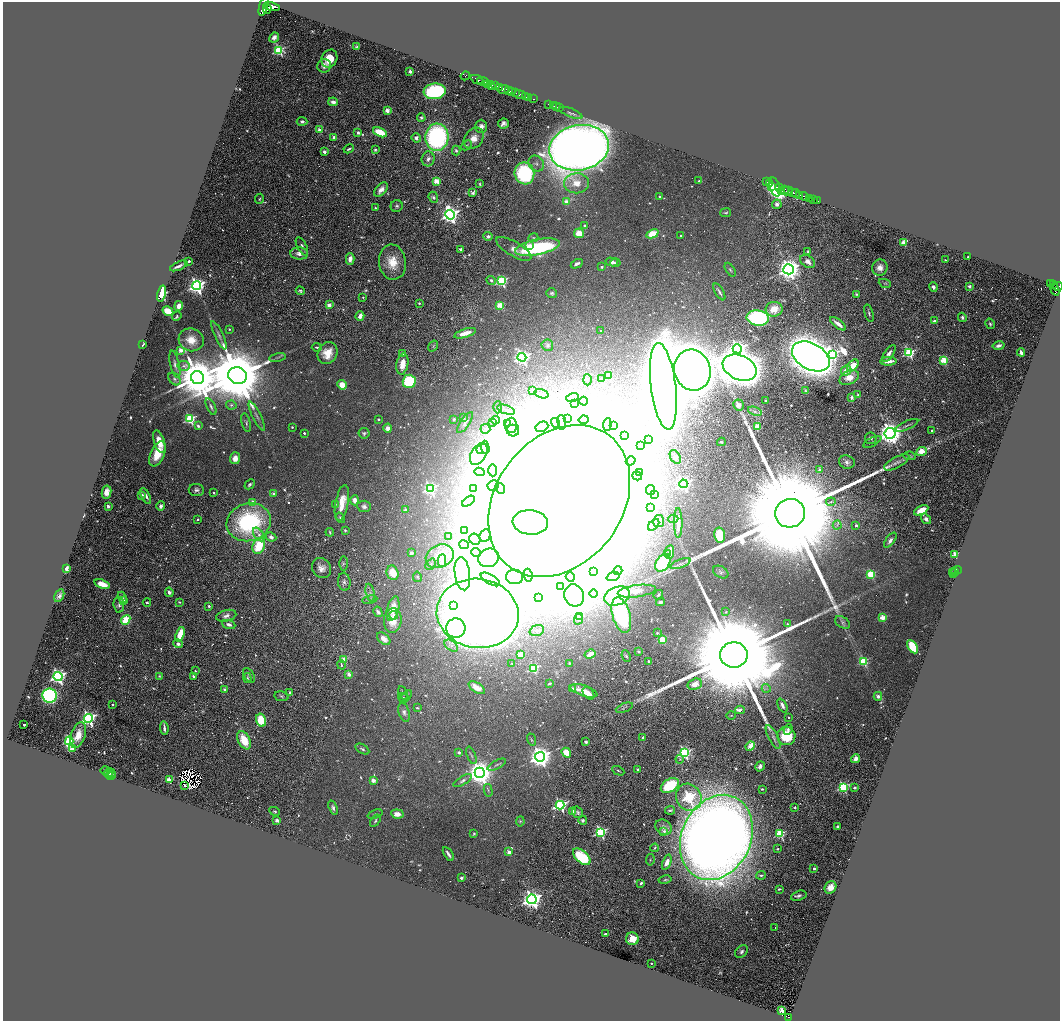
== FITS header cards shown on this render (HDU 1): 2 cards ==
NAXIS1  =                 2115
NAXIS2  =                 2038

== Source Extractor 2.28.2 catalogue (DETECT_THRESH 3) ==
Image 2115 x 2038 px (HDU 1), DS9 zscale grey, zoomed out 1/2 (1 PNG px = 2 x 2 image px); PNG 1062 x 1023 px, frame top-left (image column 2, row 2038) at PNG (3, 2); each listed source drawn as its Kron ellipse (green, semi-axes under 4 px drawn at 4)
Background 0.569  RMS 0.038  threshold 0.113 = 3 sigma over >= 5 px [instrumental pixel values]
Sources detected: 1060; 113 cannot appear on this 1/2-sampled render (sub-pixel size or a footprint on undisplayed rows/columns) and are neither listed nor drawn; of the other 947, the 500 brightest by FLUX_AUTO listed and drawn (447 fainter detections omitted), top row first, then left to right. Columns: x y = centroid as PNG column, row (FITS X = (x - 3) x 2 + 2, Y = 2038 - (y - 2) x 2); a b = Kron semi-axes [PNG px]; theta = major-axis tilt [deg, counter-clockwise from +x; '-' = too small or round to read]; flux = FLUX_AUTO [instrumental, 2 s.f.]
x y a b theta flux
264 6 10 4 73 2400
272 6 8 4 -11 2400
267 9 4 3 - 810
274 38 5 4 - 35
357 47 4 3 - 17
279 50 4 4 - 900
329 59 9 7 63 170
324 66 7 6 - 42
410 71 2 2 - 57
465 76 5 2 - 69
477 80 7 2 -23 980
483 81 6 2 -15 710
487 84 2 2 - 120
491 85 4 4 - 380
495 86 3 2 - 480
500 87 3 2 - 140
503 89 6 3 3 590
435 91 11 8 6 920
509 91 3 2 - 620
511 92 2 2 - 370
516 93 3 2 - 280
519 94 6 3 -12 440
525 96 3 2 - 140
529 98 2 1 - 99
533 99 2 1 - 22
333 102 5 3 - 35
549 104 3 1 - 96
554 106 4 1 - 84
557 107 2 1 - 28
559 108 3 1 - 110
387 111 2 2 - 170
571 113 12 4 -21 24
421 118 4 3 - 15
302 121 5 4 - 26
503 124 5 5 - 32
481 126 6 6 - 37
320 130 3 2 - 180
380 132 7 4 -25 250
358 133 3 3 - 20
333 137 4 3 - 16
437 137 14 11 85 1500
416 138 4 4 - 39
474 138 11 9 51 79
467 145 6 4 44 10
579 148 30 22 11 14000
349 149 5 2 - 15
375 150 4 3 - 14
456 151 5 4 - 17
324 152 2 2 - 92
428 159 7 6 - 31
536 163 9 7 -45 34
524 173 11 10 - 860
436 181 3 3 - 240
699 181 3 2 - 11
767 182 3 2 - 170
577 183 12 10 1 97
770 183 3 2 - 290
480 184 4 3 - 9.6
772 186 2 2 - 300
775 187 10 5 -72 1500
779 188 4 2 - 880
784 189 2 2 - 350
381 190 8 5 49 56
781 191 2 2 - 230
787 191 6 4 12 850
473 193 3 3 - 14
793 193 4 2 - 1200
796 194 4 2 - 650
800 195 2 2 - 410
804 196 5 2 - 1000
433 197 6 4 -69 21
660 197 3 2 - 16
809 198 3 2 - 240
259 199 5 3 - 12
813 200 2 2 - 110
818 201 2 1 - 26
566 202 4 3 - 68
777 204 5 4 - 30
397 206 6 5 - 18
375 208 3 2 - 11
726 213 5 2 - 9.1
450 215 5 4 - 4200
585 225 4 3 - 14
579 233 5 5 - 130
652 234 6 4 23 190
681 235 2 2 - 14
488 236 5 4 - 25
533 238 5 4 - 11
903 242 3 2 - 180
302 246 10 5 -63 28
530 246 3 3 - 88
537 247 22 7 12 980
461 249 3 2 - 15
514 249 20 7 -30 70
808 252 3 2 - 10
299 254 9 6 -5 50
968 256 2 2 - 12
350 259 6 4 -87 68
945 260 2 2 - 11
189 261 2 2 - 27
808 261 8 5 -35 55
392 262 18 13 -82 190
612 262 6 4 -14 24
615 263 5 3 - 10
577 264 6 3 27 26
179 266 9 2 23 30
602 267 2 2 - 28
880 268 8 7 - 63
788 269 5 5 - 8400
730 270 8 3 -56 14
491 280 5 3 - 19
501 281 4 4 - 1100
885 283 6 4 -22 11
1051 283 4 2 - 130
1054 285 3 2 - 180
197 286 4 4 - 3600
969 286 2 2 - 45
1058 286 5 2 - 440
933 287 5 4 - 25
1055 289 6 3 -67 410
300 291 4 3 - 13
719 292 9 2 -60 19
551 293 5 5 - 19
162 294 8 3 77 14000
856 294 4 3 - 10
363 297 2 2 - 9
419 303 3 3 - 9.2
329 305 3 3 - 46
499 305 3 3 - 250
179 306 5 4 - 64
774 309 8 7 - 97
168 311 6 4 -30 160
869 313 9 2 -74 14
177 316 5 3 - 12
360 316 5 3 - 54
962 317 5 3 - 17
758 318 11 7 -8 890
934 321 2 2 - 69
838 324 9 3 -38 59
990 324 5 4 - 15
229 329 3 3 - 9.3
601 331 2 2 - 9.9
465 333 11 3 17 120
219 335 15 4 -65 30
191 340 13 11 -16 130
143 344 4 2 - 15
547 345 6 5 - 18
433 346 6 3 56 9.6
999 346 6 3 12 37
317 347 5 2 - 11
737 349 5 4 - 3100
181 350 4 3 - 200
1021 352 4 2 - 36
327 353 11 9 59 130
402 353 3 3 - 14
889 353 10 4 55 38
909 353 4 4 - 970
832 354 4 4 - 1100
811 356 20 13 -29 20000
522 357 4 4 - 2500
277 358 8 3 12 16
943 360 3 3 - 320
888 361 8 3 2 91
175 364 14 4 -77 32
402 364 10 6 80 90
183 366 6 5 - 20
853 366 7 4 47 160
740 368 18 12 -24 18000
692 370 21 18 -71 19000
846 371 5 4 - 76
609 375 3 2 - 130
237 376 9 8 - 100000
197 378 6 6 - 49000
602 378 4 3 - 15
849 378 10 6 28 100
174 379 7 5 -50 23
587 380 5 3 - 13
409 381 7 6 - 510
342 385 5 4 - 120
663 386 43 12 -83 31000
533 391 2 2 - 50
806 391 3 2 - 10
541 394 7 2 -18 9.4
858 394 3 3 - 14
572 397 6 3 16 22
852 397 4 3 - 19
583 401 4 4 - 9.6
765 401 2 2 - 18
574 404 4 3 - 9.1
231 405 5 4 - 14
738 405 5 5 - 38
211 407 9 3 -65 19
498 407 6 3 88 12
506 410 9 2 -19 16
755 411 7 3 -20 16
257 416 16 3 -64 30
464 418 4 3 - 10
190 419 4 3 - 810
379 419 2 2 - 10
454 419 2 2 - 15
567 419 3 3 - 10
496 420 4 4 - 16
584 420 5 4 - 18
492 422 4 4 - 15
562 422 7 3 -85 23
246 423 10 4 -76 18
465 423 12 4 57 25
508 423 3 3 - 13
555 423 5 3 - 14
511 425 7 6 - 33
607 425 6 4 84 16
907 425 12 3 24 18
198 426 4 3 - 18
613 426 4 4 - 18
292 427 2 2 - 12
542 427 6 5 - 25
757 427 3 3 - 120
388 428 4 4 - 37
485 429 5 5 - 20
932 430 2 2 - 32
513 431 6 5 - 32
304 433 2 2 - 21
364 433 5 5 - 17
890 433 5 5 - 8800
625 436 4 3 - 30
871 438 6 6 - 24
648 440 3 3 - 13
159 442 12 5 -71 140
721 442 4 3 - 13
872 442 10 3 28 14
641 446 2 2 - 44
485 447 6 4 -86 16
483 449 7 5 2 24
921 452 6 3 23 300
157 454 13 7 66 200
479 454 12 7 60 69
910 456 6 4 -9 11
675 457 8 5 -61 30
235 458 6 5 - 64
631 461 5 3 - 14
847 462 8 6 -18 32
897 462 14 5 28 38
819 469 4 3 - 22
493 470 6 3 -88 14
480 472 5 3 - 9.1
640 473 3 3 - 16
637 476 5 4 - 19
250 484 6 3 43 17
683 484 4 4 - 1900
493 485 5 5 - 30
430 488 4 4 - 1400
501 488 5 4 - 430
473 489 4 3 - 11
196 490 7 6 - 31
650 490 5 4 - 19
106 492 6 5 - 62
213 493 2 2 - 15
274 494 2 2 - 58
142 495 2 2 - 94
654 495 4 3 - 9.2
146 496 8 4 -63 38
355 500 5 4 - 55
468 501 7 4 36 22
559 501 83 63 53 100000
253 502 3 3 - 110
831 502 5 3 - 10
342 503 18 6 79 170
336 504 4 4 - 9.9
108 506 2 2 - 69
161 506 4 4 - 24
364 506 7 5 -6 28
651 507 3 3 - 11
405 510 2 2 - 83
921 510 8 3 28 150
790 513 15 14 - 580000
340 518 5 4 - 17
673 519 5 3 - 11
926 519 5 4 - 32
197 520 2 2 - 23
659 521 6 5 - 24
249 522 22 19 15 1100
530 522 17 12 -5 21000
678 523 15 4 -89 120
654 525 7 4 48 31
837 525 4 3 - 9
856 525 2 2 - 33
345 530 4 3 - 9.3
464 531 3 2 - 17
330 532 4 2 - 11
259 535 7 4 -54 29
485 535 6 5 - 30
720 535 8 5 -79 280
449 536 2 2 - 13
271 537 5 4 - 31
475 539 6 5 - 24
890 540 9 4 54 35
464 545 5 2 - 14
259 546 8 6 66 320
670 552 7 3 84 42
411 553 4 4 - 25
476 553 5 3 - 13
667 554 4 3 - 9.1
955 555 3 3 - 260
440 556 15 11 25 92
489 558 10 9 - 1700
442 561 6 3 -88 12
344 563 7 3 -89 12
663 563 9 6 57 370
430 564 6 3 51 15
681 564 10 3 21 24
66 568 3 2 - 230
321 568 10 9 - 64
957 570 5 4 - 580
618 571 4 4 - 13
593 572 4 3 - 10
721 572 8 5 -30 22
953 572 2 1 - 120
955 572 2 1 - 180
393 573 7 6 - 140
462 574 17 7 -83 1200
871 574 3 3 - 480
954 574 4 2 - 210
528 575 6 4 -82 13
417 577 5 4 - 11
515 577 8 7 - 38
570 577 5 4 - 17
613 577 6 4 19 19
490 579 11 4 -30 24
344 582 9 6 -84 29
102 584 8 4 -18 110
560 586 3 3 - 400
637 591 19 6 7 90
169 592 5 3 - 29
370 593 9 3 -76 22
594 594 4 4 - 16
574 595 11 10 - 6500
658 595 5 4 - 14
59 596 7 4 65 31
617 596 13 9 20 490
122 597 5 3 - 16
538 597 2 2 - 150
370 600 7 3 11 17
124 601 2 2 - 80
147 602 4 3 - 13
180 602 3 3 - 12
660 602 4 3 - 21
119 605 8 5 -80 22
453 605 3 3 - 1600
209 606 2 2 - 23
393 609 12 6 75 120
378 612 5 3 - 22
726 612 3 3 - 11
478 613 41 34 -8 10000
394 615 4 3 - 14
621 615 18 9 -74 900
226 616 10 5 14 38
579 616 4 3 - 9.7
882 618 3 2 - 220
578 619 5 4 - 11
126 620 5 4 - 200
393 620 12 9 84 110
842 622 8 5 -32 22
229 624 7 4 -20 31
787 624 3 3 - 11
456 628 9 9 - 6000
537 630 7 5 19 39
657 633 2 2 - 16
180 634 8 3 72 240
384 639 8 5 -40 56
662 639 3 3 - 370
178 644 5 4 - 31
451 646 7 5 -38 27
912 647 7 4 -59 290
638 652 3 3 - 12
590 654 6 3 29 76
520 655 3 3 - 170
734 655 14 12 0 410000
626 656 6 3 -66 11
344 659 3 2 - 170
649 661 3 2 - 11
864 661 4 3 - 530
511 663 4 4 - 9
569 663 3 2 - 13
341 665 4 2 - 21
533 668 3 3 - 610
195 671 2 2 - 14
349 674 2 2 - 130
249 675 8 5 -56 22
58 676 4 4 - 2900
159 676 3 3 - 11
193 676 2 2 - 21
247 678 5 4 - 12
550 683 4 2 - 15
695 684 7 5 17 69
477 688 9 4 -33 80
766 688 4 3 - 12
224 689 3 3 - 13
572 689 2 2 - 41
584 691 14 5 -18 110
290 692 3 3 - 14
403 693 7 3 -67 11
588 693 7 5 -51 75
50 696 7 7 - 1600
282 696 7 5 -11 15
878 696 4 4 - 35
403 697 5 3 - 9.9
406 697 8 3 50 13
113 705 3 2 - 9.1
782 705 7 4 -64 37
417 708 3 2 - 10
624 708 9 3 22 16
740 710 5 4 - 20
404 712 10 5 -73 31
731 715 5 4 - 9.9
789 717 2 2 - 9.9
88 718 4 4 - 2500
261 720 6 5 - 210
24 725 2 2 - 26
164 728 7 2 -82 33
788 730 5 3 - 19
78 735 13 7 71 140
786 736 9 9 - 280
643 737 4 3 - 18
773 737 13 5 -63 32
531 739 6 3 -70 9
244 740 10 6 -64 220
69 741 4 4 - 910
586 742 3 3 - 17
750 746 5 3 - 160
73 748 3 3 - 340
362 749 8 3 -30 16
459 752 3 3 - 19
566 753 5 4 - 130
684 753 4 4 - 1600
471 755 9 3 -69 12
540 757 5 5 - 7900
680 759 4 4 - 12
856 759 4 4 - 42
497 765 10 2 27 12
760 766 5 4 - 25
638 769 2 2 - 24
106 771 5 4 - 9.5
618 771 6 2 -26 10
108 773 4 4 - 18
111 773 4 4 - 15
480 773 5 5 - 12000
111 775 5 3 - 15
169 780 3 2 - 220
373 780 3 3 - 48
463 781 10 4 32 23
670 785 10 6 31 430
184 786 2 2 - 25
843 787 4 3 - 830
854 788 2 2 - 52
762 789 3 3 - 10
488 790 6 3 -76 9.8
689 797 14 12 -57 410
560 805 4 4 - 1700
333 807 7 4 -71 25
795 808 4 3 - 11
670 810 5 2 - 13
275 811 5 3 - 12
573 811 3 2 - 65
578 812 6 5 - 19
375 814 8 3 20 13
397 814 6 4 -7 65
277 820 4 3 - 17
583 820 4 4 - 15
375 821 7 3 55 14
520 821 5 4 - 11
837 826 3 2 - 10
663 827 9 7 -38 33
664 831 4 3 - 18
600 832 4 4 - 1200
474 834 3 3 - 11
780 834 3 3 - 670
716 837 44 34 65 18000
655 848 4 4 - 13
778 849 2 2 - 15
509 852 2 2 - 140
448 854 7 2 -57 30
582 857 10 6 -42 440
650 860 6 3 81 9.6
667 862 8 4 69 58
814 868 2 2 - 41
761 875 5 3 - 15
461 878 3 3 - 16
665 880 6 3 12 11
641 883 3 3 - 22
830 887 6 5 - 79
779 889 4 2 - 11
799 896 8 4 18 23
532 899 5 4 - 5800
775 927 2 1 - 14
605 934 2 2 - 10
632 939 6 6 - 200
741 952 7 5 41 25
651 963 2 2 - 9.9
782 1010 2 2 - 320
789 1017 4 2 - 48
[447 fainter detections neither listed nor drawn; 113 sub-pixel or undisplayed-footprint detections neither listed nor drawn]